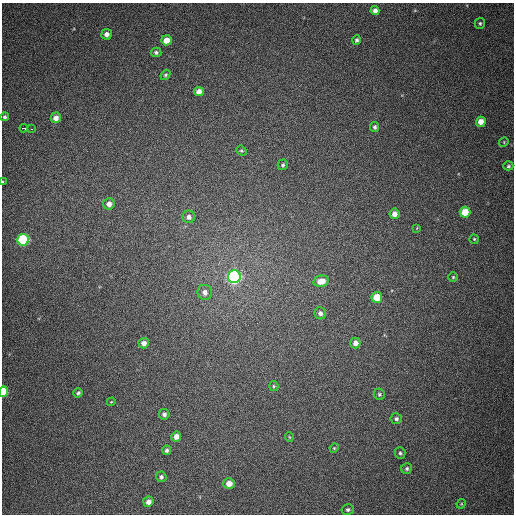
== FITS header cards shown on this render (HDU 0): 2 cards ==
NAXIS1  =                  512
NAXIS2  =                  512

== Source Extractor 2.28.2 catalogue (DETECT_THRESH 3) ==
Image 512 x 512 px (HDU 0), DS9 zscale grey, 1 PNG px = 1 image px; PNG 516 x 516 px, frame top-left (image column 1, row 512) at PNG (2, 3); each listed source drawn as its Kron ellipse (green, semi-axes under 4 px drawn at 4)
Background 392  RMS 9.8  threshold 29.4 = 3 sigma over >= 5 px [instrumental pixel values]
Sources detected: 52; all 52 listed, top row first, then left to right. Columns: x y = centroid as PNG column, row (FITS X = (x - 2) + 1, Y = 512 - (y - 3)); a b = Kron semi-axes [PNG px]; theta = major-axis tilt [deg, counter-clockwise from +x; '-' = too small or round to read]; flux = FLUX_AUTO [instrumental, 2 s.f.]
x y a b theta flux
375 11 4 4 - 3100
480 23 5 5 - 1000
106 34 5 5 - 3600
167 40 5 5 - 9200
357 40 5 4 - 1500
156 52 5 5 - 1300
165 75 5 4 - 1100
199 91 5 5 - 4800
5 117 4 4 - 1300
56 118 5 5 - 4500
481 122 5 5 - 6500
375 127 5 4 - 1400
24 128 4 3 - 7900
32 129 3 2 - 1100
504 142 5 4 - 680
241 151 5 4 - 960
283 165 5 5 - 1200
508 166 5 4 - 1200
2 182 3 2 - 600
109 204 6 5 - 3600
465 212 5 5 - 14000
394 214 5 5 - 4300
189 217 6 6 - 2700
417 228 3 2 - 380
474 239 4 4 - 880
23 240 6 6 - 78000
234 277 6 6 - 220000
453 277 5 5 - 930
321 281 8 5 12 8400
205 292 8 7 - 3600
377 297 5 5 - 15000
320 313 6 5 - 2400
144 343 5 5 - 3600
355 343 5 5 - 4000
274 386 5 4 - 860
3 392 5 4 - 25000
78 393 5 4 - 1300
379 394 6 5 - 1200
111 402 4 3 - 550
164 414 5 5 - 2100
396 419 5 5 - 1600
176 437 5 5 - 4900
289 437 5 3 - 550
334 448 4 4 - 690
167 450 4 4 - 1600
400 453 6 5 - 1200
407 469 6 5 - 1400
161 477 5 5 - 1700
229 483 5 5 - 6600
148 502 5 5 - 3500
461 504 5 4 - 700
348 510 6 5 - 1600
At the frame edge (FLAGS 8, measured only in part): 2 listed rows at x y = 2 182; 3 392